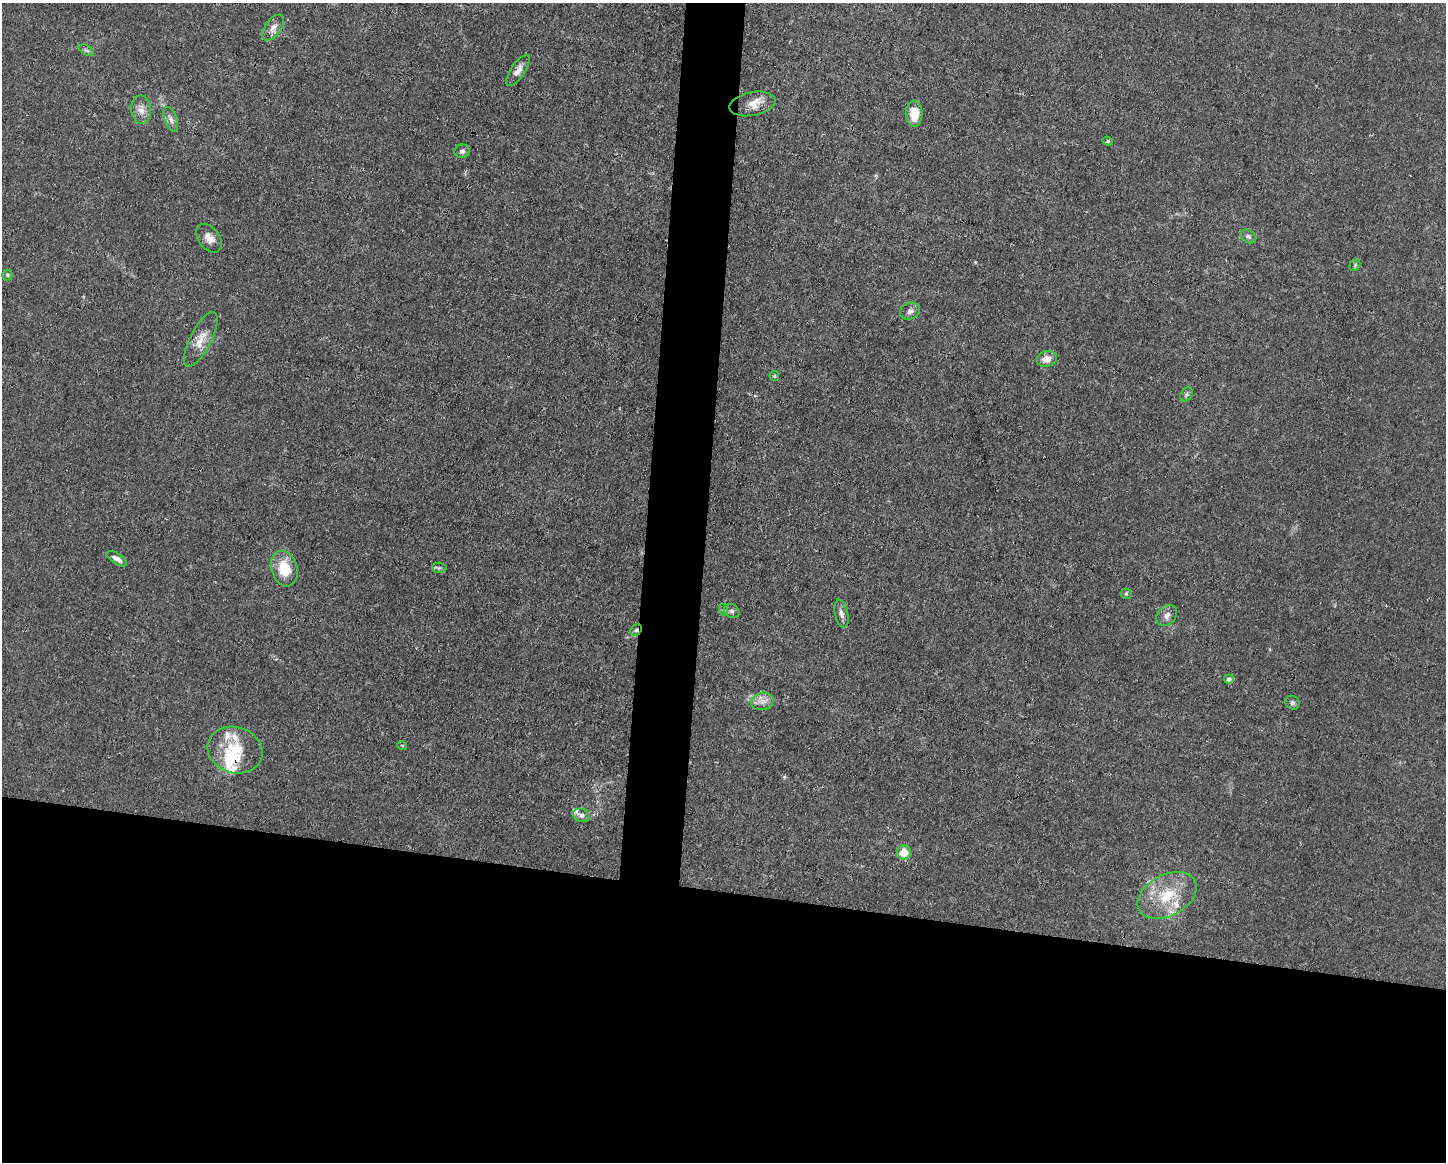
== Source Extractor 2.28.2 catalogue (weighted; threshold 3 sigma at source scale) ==
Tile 11 of 3 x 4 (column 2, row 4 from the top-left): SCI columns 1556-2999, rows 1-1160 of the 4666 x 4638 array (HDU 1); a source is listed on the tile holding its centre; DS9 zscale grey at full resolution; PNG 1448 x 1164 px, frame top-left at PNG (2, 3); each listed source drawn as its Kron ellipse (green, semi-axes under 4 px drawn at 4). Shown black and unused: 26% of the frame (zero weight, under 3 of 4 exposures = <1% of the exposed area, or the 3 px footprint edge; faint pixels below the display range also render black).
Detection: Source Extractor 2.28.2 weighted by HDU 2 'WHT'; one run over the whole footprint, this tile lists its part. Background 0.0158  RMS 0.0025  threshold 0.011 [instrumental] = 3 sigma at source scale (4.5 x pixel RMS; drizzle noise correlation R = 1.50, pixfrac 1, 0.05/0.05 arcsec/px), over >= 5 px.
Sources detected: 41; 6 inside a brighter listed object's ellipse — not listed separately; the other 35 listed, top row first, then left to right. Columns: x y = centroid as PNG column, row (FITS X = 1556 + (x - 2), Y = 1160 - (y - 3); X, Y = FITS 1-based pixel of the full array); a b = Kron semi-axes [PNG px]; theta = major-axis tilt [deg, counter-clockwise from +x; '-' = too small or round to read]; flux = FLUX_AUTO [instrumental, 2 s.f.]
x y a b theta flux
273 28 15 8 54 1.7
86 50 8 4 -30 0.52
518 70 18 7 57 1.7
752 104 23 11 11 3.3
141 110 14 10 -85 2
914 114 13 8 -88 4.2
171 119 13 6 -69 1.1
1108 141 5 4 - 0.35
462 151 7 7 - 0.84
1248 236 8 6 -30 0.65
209 238 16 10 -53 2.2
1355 265 6 4 48 0.38
7 275 5 5 - 0.39
910 311 10 8 25 1
201 339 30 10 63 3.8
1047 359 10 8 12 2
774 376 5 4 - 0.28
1186 394 8 5 56 0.58
117 559 11 5 -31 1.4
284 568 18 13 -74 6.9
439 568 7 5 -5 0.47
1126 594 5 5 - 0.35
724 610 6 4 -71 0.38
732 611 8 6 -34 0.67
841 614 14 6 -76 1.2
1167 615 12 9 47 1.4
636 630 6 5 - 0.68
1229 679 5 4 - 0.86
762 701 11 8 14 1.6
1292 703 7 6 - 0.62
402 745 5 3 - 0.24
235 750 28 23 -17 10
581 815 8 6 -17 1
904 853 7 7 - 3.8
1167 895 31 20 28 10
Overlapping masked pixels (flux is a lower limit): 1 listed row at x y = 636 630